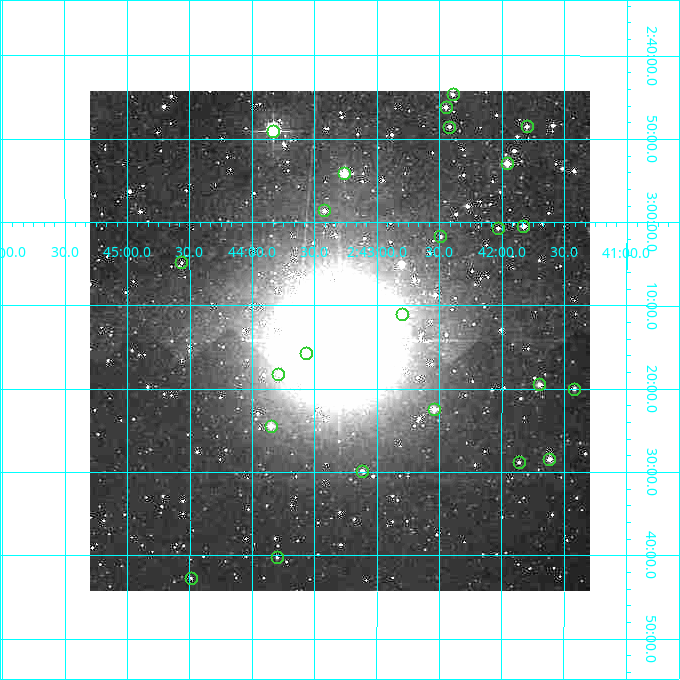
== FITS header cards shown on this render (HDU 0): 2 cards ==
NAXIS1  =                  500
NAXIS2  =                  500

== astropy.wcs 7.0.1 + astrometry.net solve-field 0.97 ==
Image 500 x 500 px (HDU 0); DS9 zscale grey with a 90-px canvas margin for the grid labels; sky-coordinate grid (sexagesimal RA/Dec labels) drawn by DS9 from the SOLVED WCS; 24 Tycho-2 reference stars matched to detected sources circled (green)
Header WCS: none
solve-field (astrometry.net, Tycho-2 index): SOLVED blind (the file carries no WCS)
Solved WCS: RA---TAN-SIP/DEC--TAN-SIP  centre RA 02:43:18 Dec +03:14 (40.82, +3.24 deg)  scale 7.2 arcsec/px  FOV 60.0' x 60.0'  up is +180 deg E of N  parity flipped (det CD > 0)
(file carries no celestial WCS; the grid is the blind solution)
Tycho-2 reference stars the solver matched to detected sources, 24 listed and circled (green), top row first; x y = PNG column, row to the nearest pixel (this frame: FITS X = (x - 90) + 1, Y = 500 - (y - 91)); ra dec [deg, ICRS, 3 dp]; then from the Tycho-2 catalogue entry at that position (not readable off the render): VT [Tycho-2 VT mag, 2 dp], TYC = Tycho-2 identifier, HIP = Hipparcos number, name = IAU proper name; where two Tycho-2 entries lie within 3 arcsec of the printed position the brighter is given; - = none
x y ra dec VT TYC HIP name
453 94 40.598 +2.744 11.15 50-402-1 - -
446 107 40.612 +2.770 11.17 50-243-1 - -
527 126 40.450 +2.808 11.00 50-262-1 - -
449 127 40.605 +2.809 11.25 50-105-1 - -
273 131 40.958 +2.817 7.80 50-299-1 12743 -
507 163 40.489 +2.882 9.80 50-355-1 - -
344 173 40.815 +2.902 9.51 50-291-1 - -
324 210 40.856 +2.977 11.15 50-12-1 - -
523 226 40.457 +3.008 10.66 50-401-1 - -
498 228 40.508 +3.011 11.43 50-427-1 - -
440 236 40.623 +3.029 11.57 50-250-1 - -
181 262 41.141 +3.081 11.91 50-526-1 - -
402 314 40.700 +3.184 9.73 50-276-1 - -
306 353 40.891 +3.263 9.84 50-72-1 - -
278 374 40.948 +3.305 11.42 50-191-1 - -
539 384 40.424 +3.325 10.25 50-235-1 - -
574 389 40.354 +3.333 11.02 50-139-1 - -
434 409 40.636 +3.374 10.31 50-27-1 - -
271 426 40.962 +3.407 9.99 50-1274-1 - -
549 459 40.404 +3.474 10.14 50-602-1 - -
519 462 40.465 +3.480 11.41 50-843-1 - -
362 471 40.779 +3.497 10.84 50-845-1 - -
277 557 40.950 +3.671 11.98 50-932-1 - -
191 578 41.123 +3.712 11.40 50-1025-1 - -